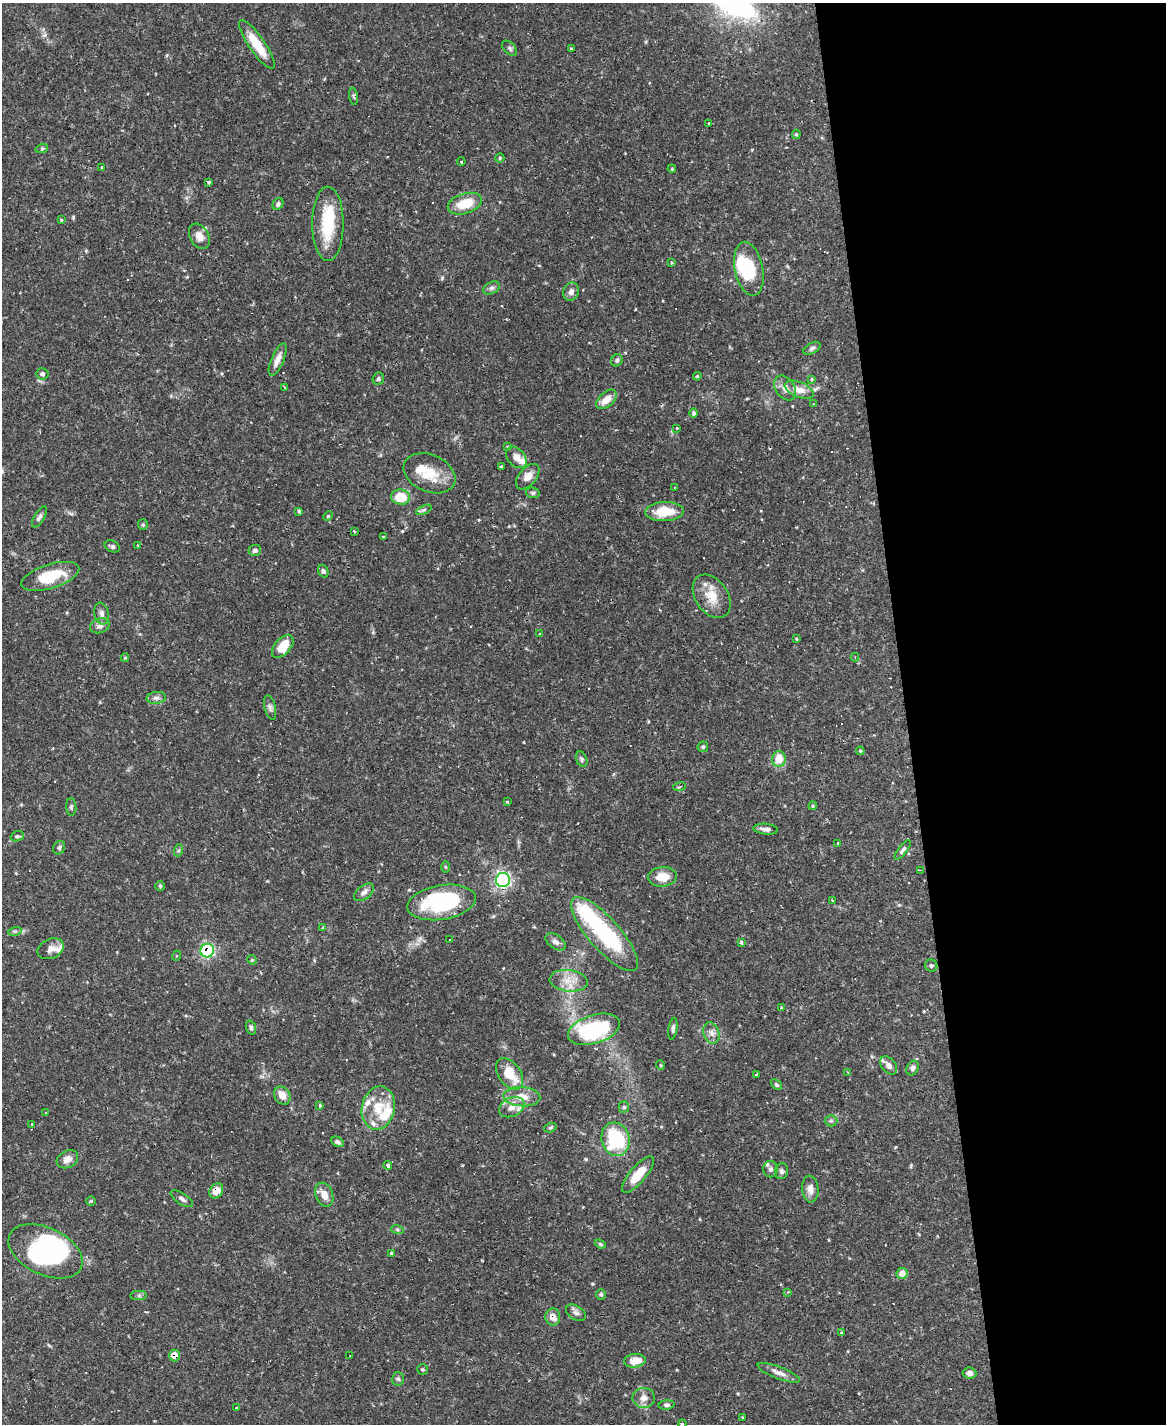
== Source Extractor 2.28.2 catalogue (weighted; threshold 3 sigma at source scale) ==
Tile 8 of 4 x 3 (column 4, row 2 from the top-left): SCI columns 3495-4658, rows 1660-3081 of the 4658 x 4633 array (HDU 1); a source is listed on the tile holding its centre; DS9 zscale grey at full resolution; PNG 1168 x 1426 px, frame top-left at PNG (2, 3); each listed source drawn as its Kron ellipse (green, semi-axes under 4 px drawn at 4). Shown black and unused: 22% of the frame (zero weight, under 2 of 3 exposures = <1% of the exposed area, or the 3 px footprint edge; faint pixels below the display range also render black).
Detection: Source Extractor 2.28.2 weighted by HDU 2 'WHT'; one run over the whole footprint, this tile lists its part. Background 0.119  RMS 0.0032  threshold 0.0145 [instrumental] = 3 sigma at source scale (4.5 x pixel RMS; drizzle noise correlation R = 1.50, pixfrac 1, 0.05/0.05 arcsec/px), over >= 5 px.
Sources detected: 183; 5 inside a brighter object's white glare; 9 cosmic-ray / hot-pixel residue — neither listed nor drawn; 12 inside a brighter listed object's ellipse — not listed separately; the other 157 listed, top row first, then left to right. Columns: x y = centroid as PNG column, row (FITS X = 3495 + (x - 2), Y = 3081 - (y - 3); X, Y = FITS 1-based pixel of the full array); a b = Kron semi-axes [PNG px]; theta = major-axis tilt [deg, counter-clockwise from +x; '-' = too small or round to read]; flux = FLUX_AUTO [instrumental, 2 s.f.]
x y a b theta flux
257 44 29 8 -55 9
510 48 9 5 -46 0.75
571 48 3 2 - 0.33
353 96 8 4 -81 0.52
709 123 2 2 - 0.27
796 134 5 4 - 0.42
42 148 6 4 20 0.49
500 158 5 4 - 0.4
461 162 4 3 - 1
102 167 3 3 - 0.32
672 169 4 3 - 0.29
209 182 4 3 - 0.66
278 204 6 5 - 0.8
465 204 17 10 16 7.6
61 220 4 3 - 0.31
328 224 37 15 -90 15
199 236 13 9 -62 3.1
671 262 3 3 - 0.39
749 269 27 14 -78 13
492 288 9 5 27 0.9
571 292 9 7 68 1.7
812 348 9 5 29 0.82
278 359 17 6 67 2.6
617 360 6 5 - 0.72
42 374 6 5 - 0.65
697 376 4 4 - 0.36
378 379 6 5 - 0.66
812 379 4 4 - 0.35
285 388 4 3 - 0.3
785 388 14 9 -55 2.3
799 390 15 7 -22 3.6
606 399 12 7 42 3.4
813 403 3 2 - 0.25
693 413 4 4 - 0.71
677 428 3 2 - 0.32
508 447 3 3 - 0.6
516 457 12 8 -48 2.5
501 466 3 3 - 0.69
429 473 27 18 -24 8.5
528 477 15 8 49 3
674 487 3 2 - 0.21
533 493 7 5 -13 0.66
401 497 9 7 -8 7.8
424 510 8 4 23 0.57
299 511 4 3 - 0.45
665 511 19 9 2 8.9
328 516 5 4 - 0.36
39 517 12 5 60 0.95
143 525 5 5 - 0.52
354 532 3 2 - 0.4
383 537 3 3 - 0.46
112 546 8 5 -25 0.83
137 546 3 3 - 0.42
255 550 6 5 - 0.97
323 571 6 5 - 0.77
50 576 30 12 17 12
712 596 24 16 -56 6.6
102 614 11 7 -79 1.4
100 626 10 7 20 1.2
540 634 4 3 - 0.35
796 639 4 3 - 0.32
283 646 14 8 48 6.3
855 657 4 4 - 0.32
125 658 4 4 - 0.34
156 698 10 6 8 1.1
270 707 12 5 -76 1.1
703 747 5 5 - 0.54
860 751 4 3 - 0.36
582 759 8 5 -71 0.69
779 759 8 7 - 5
680 786 6 3 19 0.4
507 802 4 3 - 0.26
813 806 4 4 - 0.41
71 807 9 5 -86 0.64
766 829 12 5 -6 1.3
17 836 7 5 19 0.64
837 843 3 3 - 1
59 848 7 5 59 0.66
179 850 6 4 71 0.44
903 850 12 4 52 1
445 867 6 4 -89 0.37
920 870 3 3 - 0.28
662 877 14 9 5 5
503 880 7 7 - 72
160 886 5 5 - 0.4
364 892 11 6 37 1.4
832 900 3 3 - 0.65
442 902 34 17 9 34
323 927 4 4 - 0.27
15 931 7 4 17 0.59
604 934 47 16 -49 33
450 940 3 3 - 0.42
556 942 11 6 -36 1.3
741 942 4 3 - 0.78
51 949 14 9 24 2.1
207 951 7 6 - 45
176 956 5 3 - 0.28
252 960 5 4 - 0.36
931 966 6 6 - 0.7
569 981 19 11 -6 4.5
781 1008 3 2 - 0.42
251 1027 7 5 -70 0.81
594 1029 27 14 17 28
673 1029 11 4 80 0.81
711 1033 11 7 -71 1.8
660 1065 5 3 - 0.27
889 1065 10 7 -49 1.8
913 1068 8 6 60 0.94
848 1072 3 2 - 0.32
510 1074 18 11 -54 8.8
757 1074 4 2 - 0.27
776 1085 6 4 -40 0.56
282 1095 10 7 -59 3.2
522 1097 18 9 -3 4.7
320 1106 4 3 - 1.8
512 1107 13 9 27 2.9
624 1107 5 5 - 0.53
378 1108 22 16 77 8.2
45 1113 3 2 - 0.26
831 1121 6 5 - 0.65
32 1125 4 3 - 3.3
550 1128 6 4 17 0.44
615 1139 17 14 -74 24
337 1142 7 5 -28 0.91
67 1159 11 8 28 2.5
388 1165 4 4 - 0.88
771 1169 8 7 - 1.2
781 1171 8 6 78 0.86
638 1175 23 8 50 7.7
810 1189 13 8 -86 2.5
216 1191 8 6 54 3.1
324 1195 12 8 -70 3.2
182 1199 13 5 -33 1.1
91 1201 4 4 - 0.34
397 1229 6 4 -19 0.46
600 1244 6 4 -21 0.54
45 1251 39 23 -26 38
391 1253 4 3 - 0.63
902 1273 5 5 - 3.4
788 1292 4 3 - 0.31
139 1295 8 4 0 0.68
601 1295 5 5 - 0.46
576 1313 11 7 -32 1.1
553 1317 8 7 - 2.5
842 1333 4 4 - 0.58
175 1355 6 5 - 2.9
350 1356 3 3 - 1.6
635 1361 11 7 7 4.1
422 1369 5 5 - 0.51
779 1373 22 6 -21 2.2
970 1373 7 5 -5 1.4
398 1379 7 5 -85 0.66
644 1398 11 10 - 2.3
667 1405 8 4 5 0.74
236 1408 3 2 - 0.33
742 1417 3 2 - 0.22
682 1424 4 3 - 0.39
Overlapping masked pixels (flux is a lower limit): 4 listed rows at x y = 207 951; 216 1191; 553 1317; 175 1355
Isophote crosses this tile's border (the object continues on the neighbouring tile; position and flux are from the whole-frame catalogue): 1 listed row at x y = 682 1424
Unlisted compact peaks at least as high as the median listed source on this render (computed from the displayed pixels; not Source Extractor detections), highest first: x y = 442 278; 402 531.